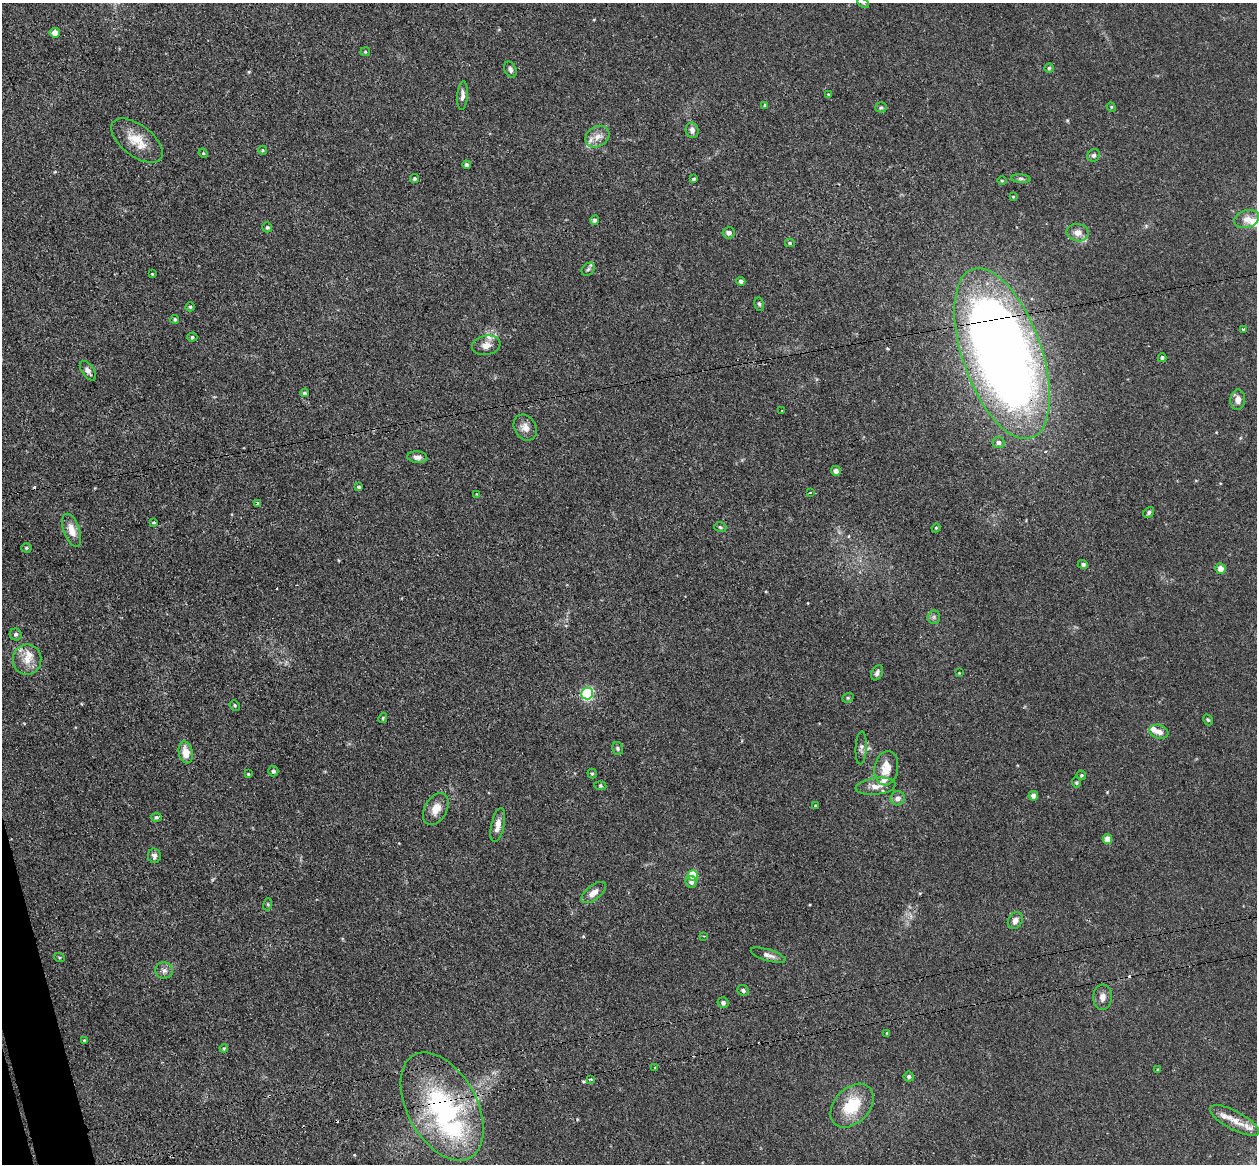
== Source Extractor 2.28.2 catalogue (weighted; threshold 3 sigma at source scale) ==
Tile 7 of 4 x 4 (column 3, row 2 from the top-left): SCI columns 2569-3823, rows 2481-3642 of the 5135 x 5078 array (HDU 1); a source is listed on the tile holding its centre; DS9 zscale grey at full resolution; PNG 1259 x 1166 px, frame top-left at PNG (2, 3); each listed source drawn as its Kron ellipse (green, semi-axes under 4 px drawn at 4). Shown black and unused: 1% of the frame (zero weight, under 3 of 4 exposures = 6% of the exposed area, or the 3 px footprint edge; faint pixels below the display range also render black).
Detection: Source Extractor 2.28.2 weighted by HDU 2 'WHT'; one run over the whole footprint, this tile lists its part. Background 0.0396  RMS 0.0045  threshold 0.0201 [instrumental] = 3 sigma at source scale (4.5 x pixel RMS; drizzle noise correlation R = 1.50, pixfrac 1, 0.05/0.05 arcsec/px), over >= 5 px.
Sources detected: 123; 1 inside a brighter object's white glare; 3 cosmic-ray / hot-pixel residue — neither listed nor drawn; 8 inside a brighter listed object's ellipse — not listed separately; the other 111 listed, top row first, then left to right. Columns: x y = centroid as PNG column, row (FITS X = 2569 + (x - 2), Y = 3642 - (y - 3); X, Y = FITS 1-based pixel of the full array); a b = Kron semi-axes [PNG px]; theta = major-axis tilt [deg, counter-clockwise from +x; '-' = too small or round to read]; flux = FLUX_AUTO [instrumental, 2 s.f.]
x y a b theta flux
863 3 6 4 -34 0.59
55 33 5 5 - 3.7
365 52 5 4 - 0.49
1049 68 4 4 - 0.62
510 69 8 6 -68 1.3
828 94 4 3 - 0.37
462 96 14 5 86 2
765 105 4 3 - 0.74
881 107 5 5 - 0.75
1111 107 5 4 - 0.48
692 130 8 6 -75 1.9
597 137 12 10 32 4
137 141 30 15 -37 10
263 150 4 3 - 0.51
203 153 5 4 - 0.42
1094 155 7 6 - 1.1
467 165 4 4 - 1.4
415 179 4 4 - 0.82
694 179 3 3 - 0.66
1021 179 10 4 -5 0.89
1002 181 4 3 - 0.4
1013 197 4 3 - 0.41
1247 219 13 8 18 3.4
595 220 4 4 - 1.3
267 227 5 5 - 0.9
728 233 6 5 - 1.7
1078 233 11 8 -8 3.5
790 243 5 4 - 0.64
588 269 7 5 45 1
152 274 4 3 - 0.39
741 281 4 4 - 1.4
759 304 7 4 -78 0.77
190 307 4 4 - 0.62
175 319 4 4 - 0.64
1244 329 4 3 - 1.4
192 337 5 4 - 0.65
486 345 14 9 11 3.4
1002 354 89 39 -70 550
1162 358 4 4 - 1.1
88 371 11 6 -55 2.1
304 393 4 3 - 0.71
1238 400 10 7 84 3.1
782 411 3 2 - 0.29
525 427 14 11 -59 3.6
998 442 6 5 - 1.6
417 457 10 6 -5 1.9
836 471 5 5 - 2.5
359 487 4 3 - 0.87
810 493 3 2 - 0.95
477 494 4 3 - 0.3
257 504 3 3 - 1
1149 512 6 5 - 0.96
154 522 3 3 - 1.3
720 527 6 4 -16 0.68
936 528 4 4 - 0.42
72 530 17 8 -70 5.3
26 548 5 4 - 0.67
1083 564 5 4 - 1.2
1221 569 5 5 - 3.5
934 617 6 6 - 1
16 634 6 6 - 1.2
27 660 15 14 - 6
877 673 8 5 63 1.4
959 673 3 3 - 0.29
587 693 6 6 - 75
848 698 6 4 21 0.7
235 705 5 4 - 0.68
383 718 5 4 - 0.47
1208 720 6 4 -61 0.6
1159 732 9 7 -18 2.7
618 748 6 5 - 0.79
861 748 16 5 87 1.7
186 752 11 7 -79 6
886 768 17 12 80 7.4
273 771 5 5 - 1.2
248 774 3 3 - 0.46
592 774 5 4 - 0.58
1081 775 5 4 - 0.67
1076 783 5 4 - 0.6
600 786 6 4 -6 0.6
876 786 20 8 7 4.2
1033 796 5 4 - 2.2
898 798 7 7 - 2.4
815 806 4 3 - 0.58
436 809 17 11 61 5.2
156 817 5 4 - 0.67
498 825 17 6 78 3.6
1107 839 5 4 - 7.9
154 856 7 6 - 1.5
693 875 5 5 - 22
691 882 6 5 - 1.9
594 893 14 7 38 3.8
268 904 6 4 73 0.56
1015 920 9 7 59 2.3
704 936 3 3 - 0.36
768 955 18 5 -16 2.4
59 957 5 3 - 0.56
164 970 9 8 - 1.9
743 990 6 5 - 1.2
1102 997 12 9 86 2.9
723 1003 5 5 - 1.4
887 1033 4 4 - 0.52
84 1040 3 2 - 0.43
224 1048 4 3 - 0.42
655 1067 3 3 - 1.2
1158 1070 4 3 - 0.42
909 1077 5 5 - 0.84
591 1079 3 2 - 3.2
442 1106 59 34 -61 71
852 1106 25 17 46 17
1235 1120 27 9 -28 5.8
Overlapping masked pixels (flux is a lower limit): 2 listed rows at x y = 1002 354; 442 1106
Isophote crosses this tile's border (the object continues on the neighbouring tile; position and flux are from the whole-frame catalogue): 1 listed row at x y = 863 3